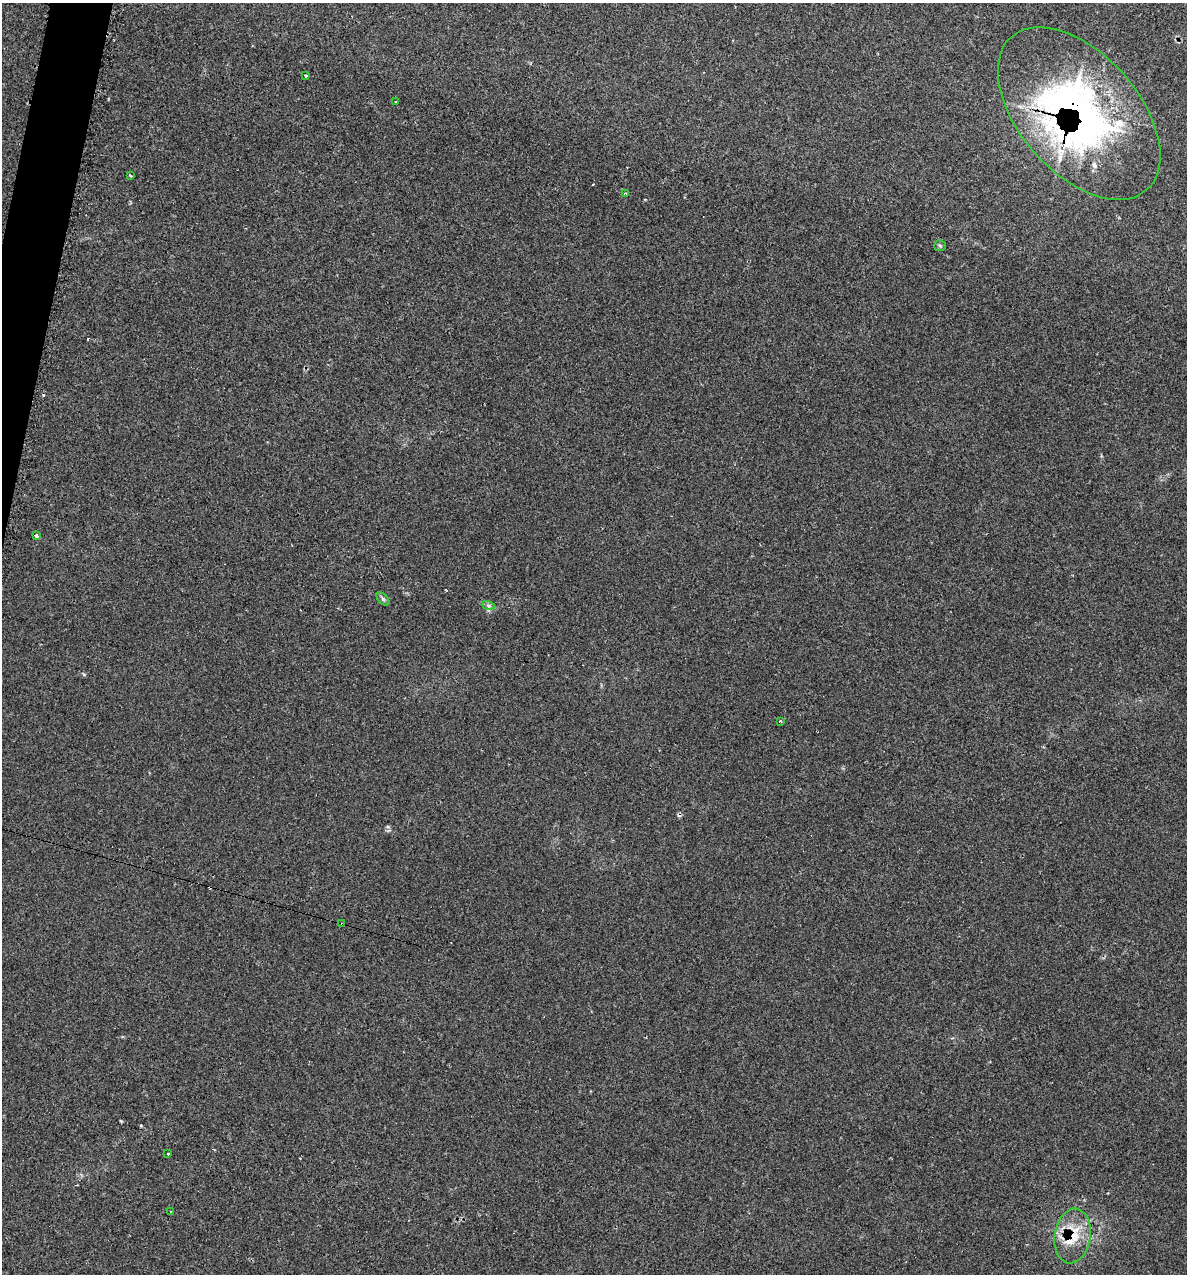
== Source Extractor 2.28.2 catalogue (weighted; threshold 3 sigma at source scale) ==
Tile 11 of 4 x 4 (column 3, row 3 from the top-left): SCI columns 2498-3682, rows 1279-2550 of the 5134 x 5104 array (HDU 1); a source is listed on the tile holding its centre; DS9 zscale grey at full resolution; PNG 1189 x 1276 px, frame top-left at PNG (2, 3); each listed source drawn as its Kron ellipse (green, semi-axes under 4 px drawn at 4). Shown black and unused: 2% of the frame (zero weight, under 2 of 3 exposures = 1% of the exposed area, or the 3 px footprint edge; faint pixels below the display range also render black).
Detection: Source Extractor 2.28.2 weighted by HDU 2 'WHT'; one run over the whole footprint, this tile lists its part. Background 0.118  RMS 0.0072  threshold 0.0324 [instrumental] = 3 sigma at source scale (4.5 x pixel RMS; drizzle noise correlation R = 1.50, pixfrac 1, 0.05/0.05 arcsec/px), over >= 5 px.
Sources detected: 21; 3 cosmic-ray / hot-pixel residue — neither listed nor drawn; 4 inside a brighter listed object's ellipse — not listed separately; the other 14 listed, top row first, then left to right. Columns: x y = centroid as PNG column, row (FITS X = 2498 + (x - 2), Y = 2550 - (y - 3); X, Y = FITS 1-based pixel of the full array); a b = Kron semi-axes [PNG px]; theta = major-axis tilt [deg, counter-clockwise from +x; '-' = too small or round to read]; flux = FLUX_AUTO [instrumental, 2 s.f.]
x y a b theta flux
306 76 3 3 - 1.7
395 101 3 2 - 0.67
1079 113 102 59 -48 360
131 176 3 3 - 2.4
626 193 3 2 - 0.79
940 246 6 5 - 1.2
36 535 4 3 - 2.9
383 599 8 4 -45 1.5
488 605 7 4 -19 1.5
780 721 3 2 - 1.5
342 924 3 3 - 1.5
168 1154 3 2 - 1.3
170 1212 3 3 - 1.4
1073 1236 27 18 81 24
Overlapping masked pixels (flux is a lower limit): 3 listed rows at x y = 1079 113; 342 924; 1073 1236
Isophote crosses this tile's border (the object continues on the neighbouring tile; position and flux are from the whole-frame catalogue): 1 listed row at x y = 1079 113
Unlisted compact peaks at least as high as the median listed source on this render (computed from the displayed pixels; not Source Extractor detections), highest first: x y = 388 827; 84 674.